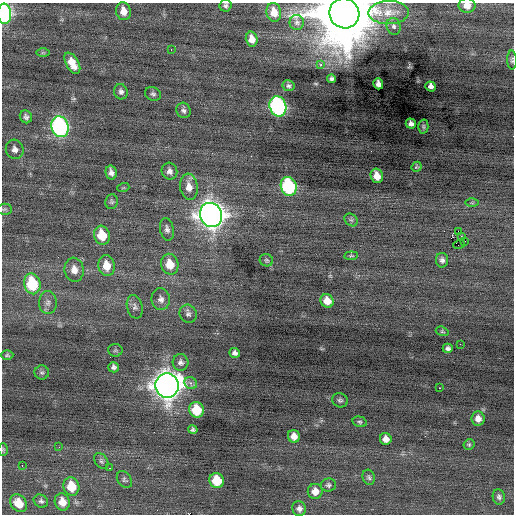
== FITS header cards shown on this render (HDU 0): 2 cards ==
NAXIS1  =                  512 / Axis length
NAXIS2  =                  512 / Axis length

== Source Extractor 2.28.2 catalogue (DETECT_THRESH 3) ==
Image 512 x 512 px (HDU 0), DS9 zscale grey, 1 PNG px = 1 image px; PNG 516 x 516 px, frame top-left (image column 1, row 512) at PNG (2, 3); each listed source drawn as its Kron ellipse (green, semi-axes under 4 px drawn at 4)
Background -0.0387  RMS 0.82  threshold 2.46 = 3 sigma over >= 5 px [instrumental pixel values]
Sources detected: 94; all 94 listed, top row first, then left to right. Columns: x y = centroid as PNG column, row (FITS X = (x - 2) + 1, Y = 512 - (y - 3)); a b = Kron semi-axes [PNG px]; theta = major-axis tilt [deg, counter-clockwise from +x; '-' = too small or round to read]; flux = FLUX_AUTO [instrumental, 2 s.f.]
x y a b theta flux
225 5 6 6 - 140
467 6 8 7 - 500
123 11 9 7 -78 540
274 12 9 7 -78 540
389 12 20 11 2 790
344 13 15 14 - 480000
4 14 10 7 -85 12000
297 22 7 7 - 150
394 26 8 7 - 170
252 39 7 6 - 450
171 50 2 2 - 200
43 53 7 4 1 81
512 60 9 4 -88 110
72 63 12 6 -61 700
321 65 3 3 - 120
332 79 4 4 - 130
378 84 5 5 - 220
289 86 6 5 - 120
431 86 5 5 - 350
121 92 8 6 -67 180
153 94 8 6 -24 130
278 106 10 8 -71 12000
183 110 8 7 - 160
26 117 6 6 - 160
411 124 5 5 - 190
60 127 10 8 -72 14000
423 127 7 5 -89 94
15 149 10 9 - 280
417 167 5 5 - 75
169 171 8 7 - 240
111 172 7 5 -77 240
377 176 7 6 - 560
289 186 9 8 - 6200
189 187 13 8 -82 520
123 188 6 3 18 63
111 201 7 6 - 110
472 203 6 4 0 84
4 209 7 5 2 97
211 215 12 11 - 60000
351 220 7 6 - 110
167 229 11 7 -79 210
458 231 2 2 - 3600
102 235 9 7 -74 1500
461 236 4 4 - 78
465 241 3 2 - 47
459 245 6 2 19 1500
351 256 7 4 6 76
266 260 7 6 - 100
442 260 7 6 - 180
170 264 10 8 -77 940
106 266 10 8 -79 840
74 270 12 9 -80 450
32 284 10 8 -77 3200
161 299 11 9 -82 290
327 301 7 6 - 570
48 303 11 9 -89 300
135 307 12 7 -75 230
188 314 9 8 - 200
442 331 6 4 -17 79
460 344 2 2 - 230
448 348 5 4 - 140
115 350 7 6 - 97
235 353 5 5 - 190
7 355 6 5 - 93
180 362 8 8 - 190
114 367 5 5 - 160
42 373 7 7 - 130
191 383 7 6 - 170
167 385 12 11 - 71000
440 388 3 2 - 120
340 400 8 7 - 140
196 410 8 7 - 1500
478 419 7 6 - 370
360 422 7 5 -16 100
193 430 5 4 - 110
294 436 6 6 - 420
386 439 6 6 - 390
469 444 5 5 - 84
59 447 3 3 - 35
3 449 6 5 - 71
101 461 9 6 -54 120
22 465 3 2 - 58
109 468 3 2 - 280
369 477 8 6 -71 120
124 480 9 6 -53 130
217 481 8 7 - 1700
328 485 7 6 - 130
71 486 9 8 - 1300
315 491 7 7 - 480
499 497 7 6 - 150
41 501 7 6 - 140
62 502 9 7 -69 590
19 503 10 7 -51 870
299 509 7 7 - 210
At the frame edge (FLAGS 8, measured only in part): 6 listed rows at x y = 225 5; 467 6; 344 13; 4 14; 512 60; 3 449